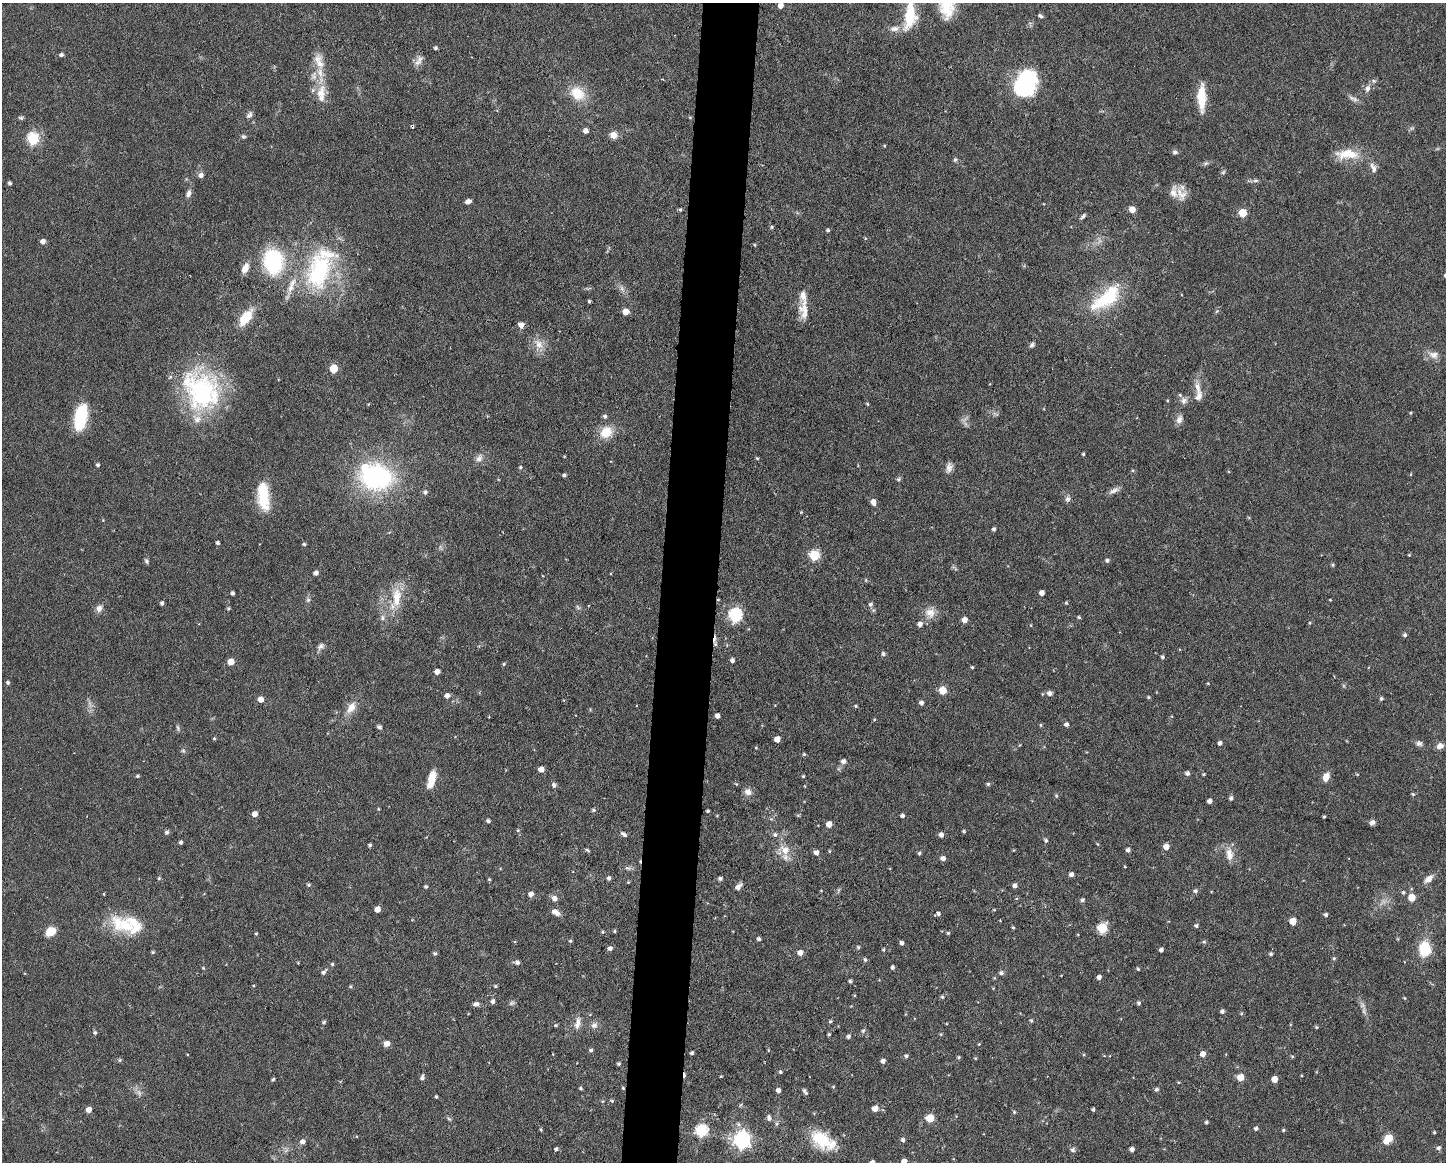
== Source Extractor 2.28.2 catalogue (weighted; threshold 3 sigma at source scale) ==
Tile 5 of 3 x 4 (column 2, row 2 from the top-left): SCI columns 1666-3109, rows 2319-3478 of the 4662 x 4637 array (HDU 1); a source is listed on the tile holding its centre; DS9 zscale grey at full resolution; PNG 1448 x 1164 px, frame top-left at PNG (2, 3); no overlay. Shown black and unused: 4% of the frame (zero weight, under 3 of 6 exposures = <1% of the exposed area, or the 3 px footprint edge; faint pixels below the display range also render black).
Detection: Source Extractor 2.28.2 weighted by HDU 2 'WHT'; one run over the whole footprint, this tile lists its part. Background 0.0934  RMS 0.0049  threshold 0.0202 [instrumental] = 3 sigma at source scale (4.09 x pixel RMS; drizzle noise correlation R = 1.36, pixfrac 0.8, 0.05/0.05 arcsec/px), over >= 5 px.
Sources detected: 346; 5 too faint to see at this stretch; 1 inside a brighter object's white glare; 3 cosmic-ray / hot-pixel residue — not listed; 12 inside a brighter listed object's ellipse — not listed separately; the other 325 listed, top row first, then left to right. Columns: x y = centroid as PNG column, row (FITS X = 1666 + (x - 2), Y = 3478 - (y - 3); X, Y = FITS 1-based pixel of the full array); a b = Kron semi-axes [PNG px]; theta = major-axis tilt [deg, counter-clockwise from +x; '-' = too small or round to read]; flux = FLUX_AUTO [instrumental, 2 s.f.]
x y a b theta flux
946 4 31 16 -85 17
781 5 5 5 - 3.1
910 14 36 12 85 20
1040 16 6 5 - 1
894 29 13 7 5 3
435 48 4 4 - 0.87
61 55 4 4 - 1.3
419 61 17 7 57 2.7
319 64 16 10 -40 4.7
314 76 13 8 81 3.6
1026 83 24 17 60 64
1367 88 8 7 - 2.1
321 93 28 12 83 8.3
577 93 17 13 -38 12
1201 98 29 9 -90 12
1355 99 9 6 -42 1.7
249 115 9 6 51 1.5
21 118 7 4 -17 0.81
412 126 4 3 - 0.79
585 131 5 5 - 2.6
613 135 9 8 - 3.5
243 136 6 5 - 0.82
33 138 6 6 - 47
884 146 4 4 - 0.44
1175 152 7 6 - 1.2
1347 154 33 13 -1 11
955 160 7 5 63 0.83
1206 163 7 5 41 0.92
1373 168 15 7 -67 2.6
1223 172 7 5 67 0.83
201 175 5 5 - 2
1255 181 9 4 0 1.2
10 183 4 3 - 1.1
188 193 11 6 74 1.9
1181 194 20 14 -64 5.5
468 201 5 4 - 2.5
680 209 4 4 - 0.67
1132 209 5 5 - 5.2
1243 213 5 5 - 14
1083 216 8 4 49 1
772 227 5 4 - 0.58
828 230 4 4 - 0.84
865 238 4 3 - 0.43
43 241 5 5 - 2.5
755 245 4 3 - 0.38
273 261 20 16 -86 47
245 268 12 7 67 3.9
319 271 50 30 76 56
622 288 7 5 -89 1.3
1106 298 51 20 39 27
589 301 3 3 - 0.62
804 309 27 11 89 6.4
1217 311 6 4 70 0.66
626 312 5 5 - 5.6
246 317 19 10 53 11
521 325 5 5 - 3.7
539 344 17 11 -53 5
1032 345 8 5 56 1.1
1433 355 14 10 -12 3.5
334 368 5 5 - 14
1197 388 20 8 -77 4.2
201 391 52 41 -53 66
1184 400 9 8 - 2.2
867 404 5 4 - 0.51
1411 413 4 3 - 0.41
605 416 5 5 - 1.1
80 417 27 12 77 24
1179 419 11 7 68 2.6
606 432 15 12 38 9
1083 454 3 3 - 0.62
564 456 4 3 - 0.34
479 458 11 8 61 2.5
757 458 4 3 - 0.56
98 465 4 4 - 0.91
520 467 5 5 - 0.79
949 468 14 7 79 2.5
1411 474 4 3 - 0.41
564 475 4 4 - 1.1
377 477 28 22 -1 76
899 479 5 5 - 0.9
1114 490 15 6 29 2.2
425 492 6 5 - 1.3
263 496 31 12 -84 17
1068 499 8 7 - 1.5
873 502 7 5 -73 2.8
103 520 4 4 - 0.34
994 529 4 4 - 1.1
217 543 4 3 - 1.1
304 544 5 4 - 0.57
814 555 6 5 - 31
1409 555 3 3 - 0.37
1107 560 5 4 - 1.2
146 561 7 5 -62 0.98
1333 565 5 4 - 0.61
316 573 4 4 - 2.1
232 593 4 3 - 1.1
1042 593 4 4 - 2.8
397 597 31 12 85 11
308 600 6 6 - 0.94
1330 600 3 3 - 0.34
162 603 4 3 - 1.2
1066 603 5 4 - 0.52
870 604 6 5 - 1.3
578 607 7 5 -58 0.88
99 608 9 8 - 2.4
228 608 4 4 - 0.73
930 612 14 14 - 4.9
735 615 6 6 - 70
1079 617 4 3 - 0.77
382 618 8 6 -77 1.5
964 620 5 5 - 3.5
1310 623 4 4 - 0.51
920 624 5 5 - 2.3
1031 625 4 3 - 0.38
1405 635 5 4 - 0.98
715 644 10 8 -81 2.9
321 646 10 7 38 1.8
883 654 6 5 - 1.1
1163 657 4 4 - 0.85
732 660 4 4 - 1.3
231 662 5 5 - 6.5
504 664 5 4 - 0.62
972 667 4 3 - 0.61
437 671 4 4 - 3.1
8 683 4 4 - 0.93
1208 683 4 3 - 0.4
943 690 5 5 - 9.5
1049 693 5 5 - 2
447 696 5 5 - 2.4
1148 697 4 4 - 0.6
1381 698 4 4 - 0.88
261 699 5 5 - 3.9
921 703 5 5 - 1.7
855 706 5 4 - 0.57
351 708 19 10 55 5.2
717 716 4 4 - 2.1
874 720 4 4 - 0.45
1066 724 5 5 - 1.3
1040 725 5 3 - 0.52
379 727 5 4 - 1.2
214 738 4 3 - 0.59
777 739 5 4 - 4.4
1220 743 4 4 - 1.5
1419 743 9 7 -11 1.4
1440 746 8 6 19 2.8
756 748 4 3 - 0.45
183 751 6 5 - 0.79
804 754 4 4 - 0.65
843 761 6 5 - 1.8
541 769 4 4 - 3.9
1187 773 5 5 - 1.5
1204 774 4 4 - 0.5
137 776 4 4 - 0.74
803 776 3 3 - 0.61
1326 777 12 7 68 3.7
431 779 17 7 74 9.4
988 784 5 4 - 0.78
554 785 7 6 - 1.1
748 792 8 7 - 3
1413 794 5 4 - 0.57
1056 796 5 4 - 0.72
1231 798 5 5 - 1.1
1209 801 4 4 - 2.1
378 809 4 3 - 0.42
593 810 5 4 - 0.78
708 811 3 3 - 0.61
254 814 5 5 - 3.4
902 815 4 4 - 1.2
717 816 4 3 - 0.4
1324 817 3 3 - 0.6
488 821 4 4 - 1.1
1372 822 7 6 - 1.6
829 824 5 4 - 4.5
518 830 5 4 - 0.57
964 831 4 3 - 0.79
167 832 5 5 - 1.2
624 834 9 5 -35 1.5
775 835 7 6 - 1.4
941 835 5 4 - 2.2
1046 840 5 5 - 0.91
180 842 4 3 - 0.92
370 845 4 4 - 0.91
1166 846 5 5 - 4
587 850 8 3 -30 0.59
785 850 16 14 -34 7.1
1128 850 4 4 - 1.4
829 851 4 3 - 0.47
816 852 5 5 - 2.5
919 853 4 4 - 0.81
1229 854 17 9 -82 4.8
943 858 5 5 - 1.9
1125 867 4 2 - 0.33
1071 874 5 4 - 1.6
159 878 5 5 - 0.58
609 878 4 4 - 1.3
720 878 5 4 - 1.2
489 879 4 4 - 0.51
1429 879 11 7 43 3.6
628 882 4 4 - 0.39
309 885 4 4 - 0.74
1015 886 4 4 - 1.8
426 887 4 4 - 0.76
738 887 7 5 41 2.5
821 891 4 2 - 0.3
1195 891 5 5 - 1.2
1403 892 6 5 - 0.89
104 894 4 3 - 0.34
531 894 5 5 - 2.2
1412 897 5 5 - 8.2
554 898 6 6 - 2.5
1082 900 4 4 - 1.2
377 909 5 4 - 4.1
994 910 4 3 - 0.4
556 912 10 6 -29 2.9
938 914 6 4 17 1.3
1326 915 4 4 - 1.1
1293 921 5 5 - 7
123 925 40 20 -25 21
1196 926 5 4 - 1
1013 927 4 3 - 0.58
1102 928 6 5 - 28
51 931 9 7 34 8.1
614 931 4 4 - 0.59
603 932 4 4 - 0.6
256 933 4 3 - 0.5
948 933 4 4 - 0.68
759 939 4 4 - 1.1
570 941 4 4 - 0.61
1204 942 5 5 - 0.72
902 943 4 4 - 1.3
858 947 5 4 - 0.68
610 948 5 4 - 1.5
1425 949 14 11 -83 16
883 950 5 4 - 0.55
1161 950 4 4 - 1.3
153 952 5 4 - 0.65
435 953 5 4 - 0.87
800 953 5 5 - 3.2
1271 954 4 4 - 0.95
1334 958 5 4 - 0.68
865 960 5 4 - 0.93
517 962 7 5 -8 1.6
298 963 4 3 - 0.35
332 964 4 4 - 0.64
893 967 4 3 - 1.2
203 968 4 3 - 0.51
1138 969 4 4 - 0.56
323 972 8 5 47 1.3
1001 973 5 5 - 1.3
1099 977 4 4 - 2
850 981 4 4 - 0.84
350 986 5 4 - 0.57
495 986 4 4 - 0.64
993 988 3 3 - 0.36
942 997 5 5 - 0.76
1404 998 4 3 - 0.4
493 1001 6 5 - 1.3
1139 1003 5 5 - 0.94
476 1004 8 5 13 1.5
1364 1010 15 4 89 1.7
1222 1011 4 4 - 1.3
1031 1020 5 4 - 0.73
830 1021 5 4 - 0.69
324 1022 5 4 - 0.76
577 1023 18 8 79 3.5
555 1025 5 4 - 0.61
594 1025 10 9 - 2.2
1316 1027 5 4 - 0.59
863 1031 7 5 62 0.91
95 1032 5 5 - 0.9
829 1034 4 4 - 0.7
941 1034 5 4 - 0.51
848 1036 5 4 - 1.2
387 1043 6 5 - 3.2
979 1044 4 3 - 0.39
591 1050 5 4 - 0.96
768 1050 5 3 - 0.41
692 1053 4 3 - 0.93
1203 1054 5 4 - 3.4
906 1056 5 4 - 0.96
1292 1056 5 3 - 0.51
959 1057 4 4 - 0.67
975 1058 4 3 - 0.42
120 1060 6 5 - 0.72
883 1061 5 4 - 1.9
619 1063 4 4 - 0.85
780 1072 4 4 - 0.8
721 1076 4 2 - 0.35
422 1077 7 5 71 1.3
1240 1077 5 5 - 7.2
273 1079 4 3 - 0.81
1275 1079 5 5 - 5
580 1088 4 4 - 0.67
623 1088 4 4 - 0.54
1156 1089 6 5 - 0.89
778 1090 5 4 - 1.8
805 1091 8 3 -58 1
139 1093 10 6 -63 1.8
436 1096 3 3 - 0.62
612 1101 5 4 - 0.65
740 1105 6 3 70 0.53
875 1108 5 5 - 4.3
1093 1109 3 3 - 0.84
89 1110 5 4 - 3.8
1014 1112 5 5 - 0.62
769 1118 8 6 -74 1.6
930 1118 5 5 - 13
449 1119 7 4 -44 0.77
1206 1122 4 3 - 0.84
1256 1128 5 4 - 1.2
541 1130 5 3 - 0.55
701 1130 6 6 - 45
1284 1130 4 4 - 0.56
1434 1132 3 3 - 0.62
1388 1138 7 5 53 16
821 1139 28 18 -39 17
742 1140 7 7 - 160
903 1140 5 5 - 1.2
302 1142 5 5 - 2.2
1438 1148 6 5 - 1.2
556 1149 4 4 - 1.1
1132 1149 4 4 - 1.8
1073 1150 7 6 - 1.1
904 1161 4 4 - 2.7
872 1162 4 4 - 1.5
Overlapping masked pixels (flux is a lower limit): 3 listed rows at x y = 412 126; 715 644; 623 1088
Isophote crosses this tile's border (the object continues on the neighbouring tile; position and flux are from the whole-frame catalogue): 4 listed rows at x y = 946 4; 910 14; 904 1161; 872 1162